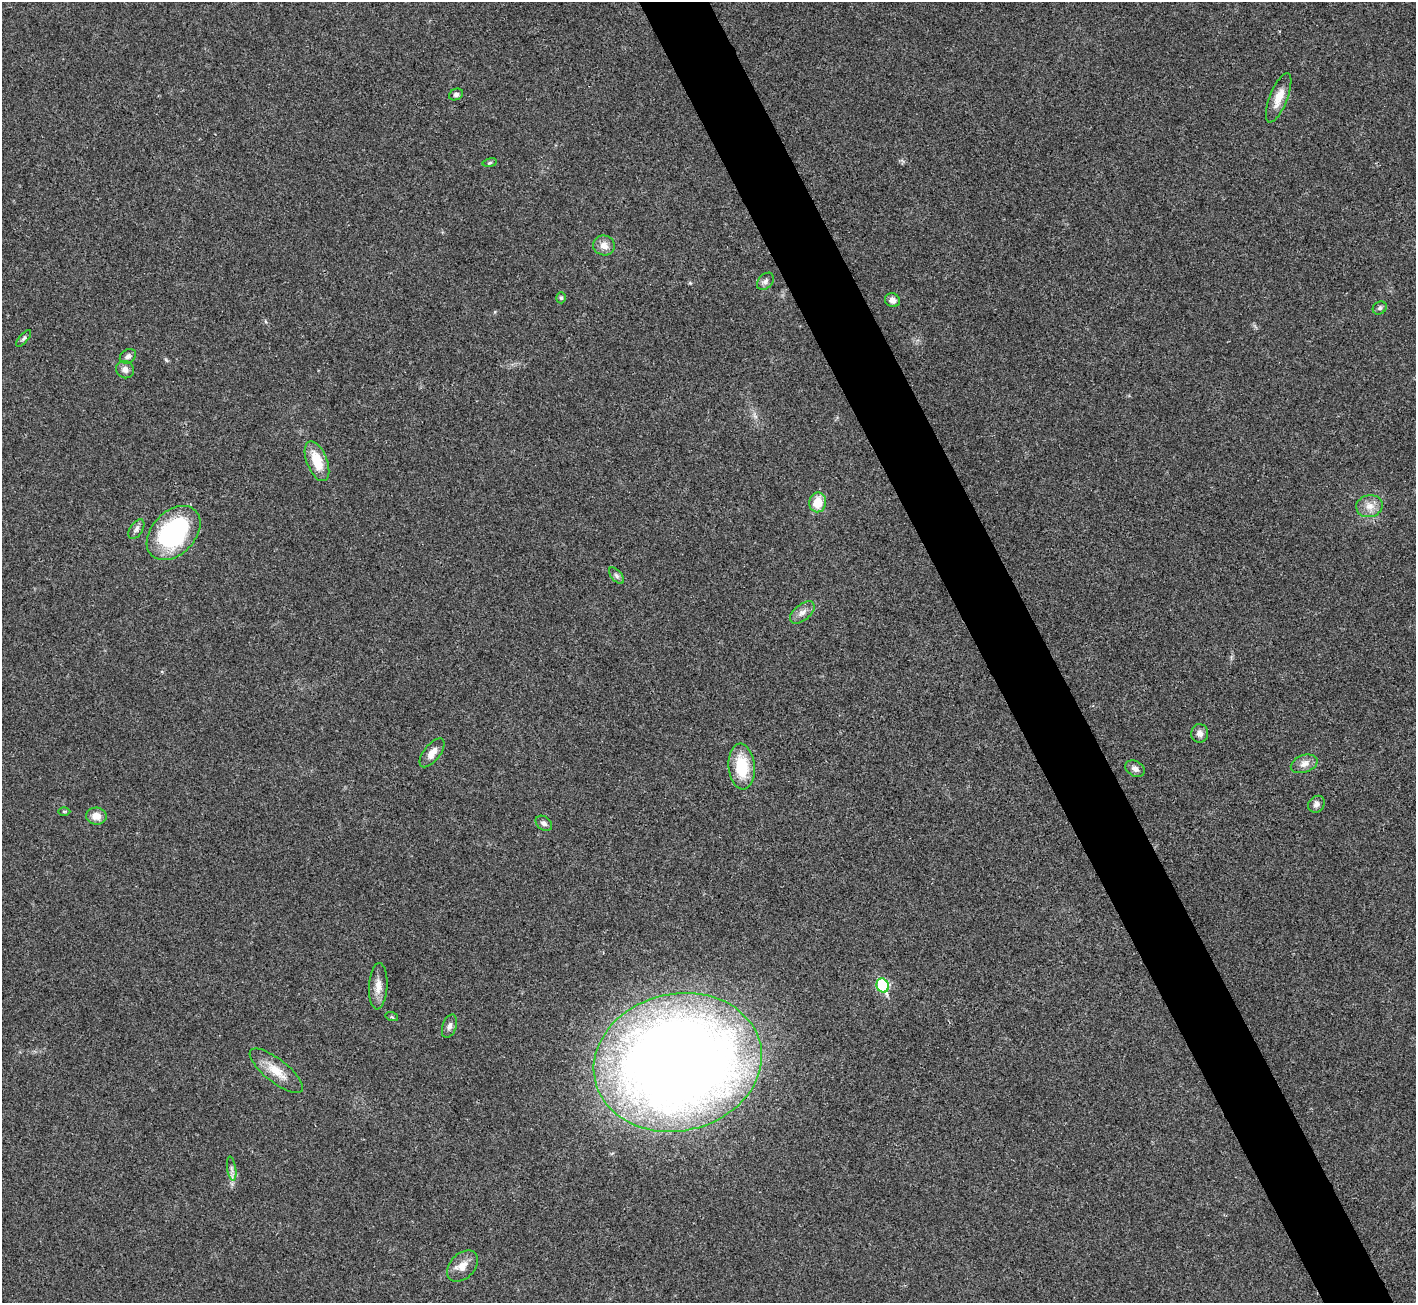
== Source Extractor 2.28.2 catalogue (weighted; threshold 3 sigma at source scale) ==
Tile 6 of 4 x 4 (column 2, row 2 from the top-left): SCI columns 1419-2832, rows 2892-4192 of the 5661 x 5651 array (HDU 1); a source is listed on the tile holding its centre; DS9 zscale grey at full resolution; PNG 1418 x 1305 px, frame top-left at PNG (2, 2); each listed source drawn as its Kron ellipse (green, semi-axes under 4 px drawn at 4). Shown black and unused: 5% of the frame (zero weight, under 3 of 4 exposures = <1% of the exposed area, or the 3 px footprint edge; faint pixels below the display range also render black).
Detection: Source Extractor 2.28.2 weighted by HDU 2 'WHT'; one run over the whole footprint, this tile lists its part. Background 0.0216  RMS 0.0044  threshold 0.0196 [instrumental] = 3 sigma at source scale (4.5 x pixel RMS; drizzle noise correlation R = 1.50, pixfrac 1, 0.05/0.05 arcsec/px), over >= 5 px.
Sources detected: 35; all 35 listed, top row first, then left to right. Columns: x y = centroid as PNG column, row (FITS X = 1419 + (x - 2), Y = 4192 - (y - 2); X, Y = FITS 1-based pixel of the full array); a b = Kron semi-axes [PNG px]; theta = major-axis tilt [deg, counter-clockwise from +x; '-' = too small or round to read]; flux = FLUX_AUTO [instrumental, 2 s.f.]
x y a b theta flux
456 94 7 5 23 1.2
1279 98 26 9 68 5.8
490 163 7 3 9 0.63
604 245 11 10 - 3.5
765 281 10 7 46 1.6
561 298 5 4 - 0.64
892 300 8 6 -27 2.2
1380 308 7 6 - 1
24 338 10 4 49 0.95
128 356 9 6 33 1.5
125 370 9 8 - 2.2
317 461 21 10 -68 10
818 502 10 8 79 8.3
1369 506 13 11 12 4.2
136 529 11 6 57 1.6
174 533 31 21 46 56
616 576 10 5 -49 1.2
802 612 14 8 40 2.7
1200 733 9 8 - 2.2
432 753 17 8 52 3.8
1304 764 14 8 19 3.1
742 767 23 13 -85 17
1135 769 10 7 -30 2.1
1316 804 9 7 46 1.8
64 811 6 4 -1 0.56
96 816 10 8 -7 3.9
544 823 9 6 -37 1.6
378 986 23 9 87 4.4
883 986 7 6 - 31
392 1017 6 4 -18 0.49
449 1026 12 7 70 1.8
678 1062 85 68 13 760
276 1071 33 11 -38 8.4
232 1169 12 4 -81 1.5
462 1266 18 12 45 4.9